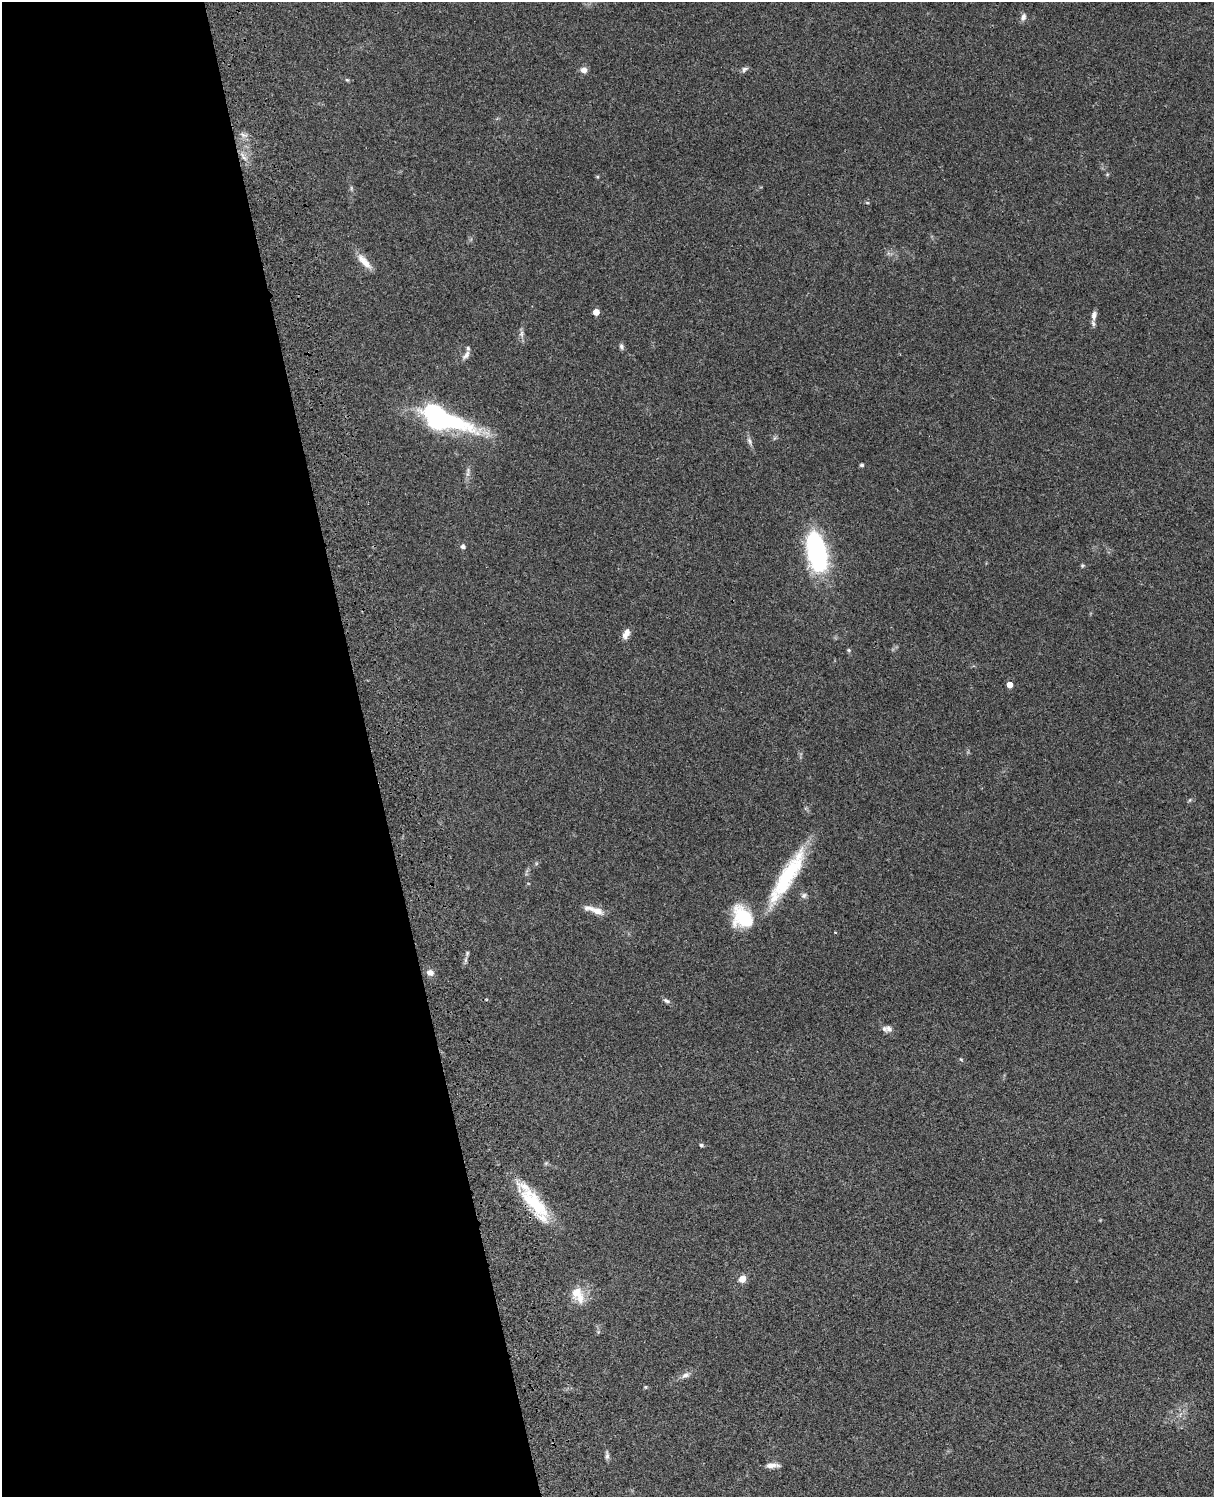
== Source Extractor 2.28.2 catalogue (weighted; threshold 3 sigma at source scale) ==
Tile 5 of 4 x 3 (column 1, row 2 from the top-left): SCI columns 122-1333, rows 1774-3268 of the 5088 x 4928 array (HDU 1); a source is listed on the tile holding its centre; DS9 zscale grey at full resolution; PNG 1216 x 1499 px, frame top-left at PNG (2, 2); no overlay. Shown black and unused: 30% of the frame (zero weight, under 3 of 4 exposures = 6% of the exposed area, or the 3 px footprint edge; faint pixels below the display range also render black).
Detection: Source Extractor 2.28.2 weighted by HDU 2 'WHT'; one run over the whole footprint, this tile lists its part. Background 0.098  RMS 0.0063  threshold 0.0283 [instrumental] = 3 sigma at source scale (4.5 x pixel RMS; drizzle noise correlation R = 1.50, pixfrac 1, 0.05/0.05 arcsec/px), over >= 5 px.
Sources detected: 43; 3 inside a brighter listed object's ellipse — not listed separately; the other 40 listed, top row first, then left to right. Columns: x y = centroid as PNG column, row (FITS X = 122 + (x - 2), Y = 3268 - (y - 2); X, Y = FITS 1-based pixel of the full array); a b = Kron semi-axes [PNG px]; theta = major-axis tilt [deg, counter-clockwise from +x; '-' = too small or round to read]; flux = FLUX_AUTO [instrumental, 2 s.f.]
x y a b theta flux
1023 17 11 7 75 2.3
745 69 9 6 30 1.9
584 70 8 7 - 3.2
347 80 5 4 - 0.77
243 135 9 5 -16 2.2
243 157 14 4 -58 2.9
598 177 5 3 - 0.64
364 262 25 8 -47 7.3
596 312 5 5 - 6.8
1094 315 13 7 82 3.2
521 334 9 6 84 2
621 346 8 5 -71 1.6
466 355 13 7 49 2.9
440 418 52 20 -23 110
749 441 12 6 -64 2.3
862 465 4 4 - 1.5
463 546 5 4 - 2.1
817 552 41 18 -79 86
1082 566 5 5 - 0.8
626 634 13 7 65 4.5
849 650 5 4 - 0.78
1009 685 4 4 - 6.2
1190 800 5 5 - 0.87
787 877 74 16 59 49
804 895 9 7 26 1.8
597 911 16 9 -22 5.8
743 917 26 20 -55 29
467 953 7 5 71 1.1
430 973 7 6 - 4.2
666 1001 10 5 -25 1.7
889 1029 10 8 -31 3
961 1059 6 4 -3 0.68
701 1145 5 5 - 0.97
534 1202 52 16 -51 33
742 1279 7 6 - 6
576 1292 21 17 72 10
685 1375 12 7 29 2.9
645 1387 5 4 - 0.68
607 1455 12 5 89 1.8
772 1465 16 5 3 3.7
Overlapping masked pixels (flux is a lower limit): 1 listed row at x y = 534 1202